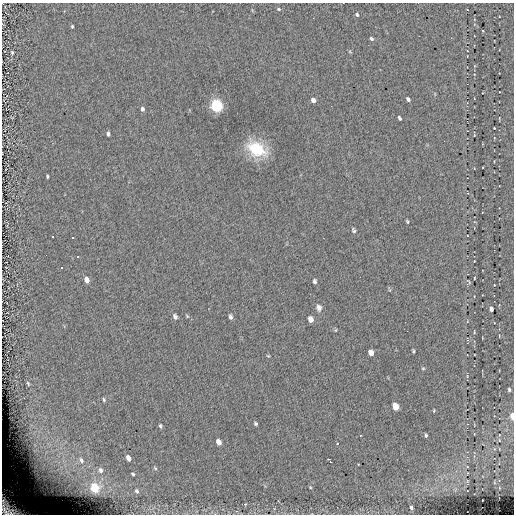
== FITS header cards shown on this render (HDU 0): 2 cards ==
NAXIS1  =                  512
NAXIS2  =                  512

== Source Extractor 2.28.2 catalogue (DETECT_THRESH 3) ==
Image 512 x 512 px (HDU 0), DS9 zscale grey, 1 PNG px = 1 image px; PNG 516 x 516 px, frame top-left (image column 1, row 512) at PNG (2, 3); no overlay
Background -0.0251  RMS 4.7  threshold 14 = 3 sigma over >= 5 px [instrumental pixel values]
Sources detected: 71; all 71 listed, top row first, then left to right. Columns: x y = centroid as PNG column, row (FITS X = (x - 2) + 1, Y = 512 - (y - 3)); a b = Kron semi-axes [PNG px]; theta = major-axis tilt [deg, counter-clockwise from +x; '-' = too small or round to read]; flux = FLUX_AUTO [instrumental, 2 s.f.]
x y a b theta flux
278 9 5 4 - 420
357 14 4 4 - 630
72 26 4 3 - 450
371 39 5 4 - 590
12 52 4 4 - 610
350 52 5 3 - 300
408 99 5 3 - 800
313 100 5 5 - 1200
216 106 6 5 - 59000
142 109 5 4 - 900
399 118 4 3 - 580
494 128 2 2 - 200
108 134 4 3 - 770
256 149 19 13 -30 15000
47 176 4 2 - 450
467 193 4 2 - 200
407 221 4 3 - 390
353 230 7 4 -58 580
53 236 3 3 - 13000
73 237 3 3 - 13000
46 255 2 2 - 13000
78 256 3 3 - 13000
474 261 2 2 - 180
61 267 3 3 - 13000
474 278 3 2 - 260
86 280 6 4 -70 2800
315 281 5 4 - 640
469 282 5 2 - 260
494 285 2 2 - 170
319 308 9 7 -85 1300
491 309 4 3 - 810
187 316 6 4 -46 380
175 317 7 5 -58 920
230 317 6 4 -80 720
311 319 6 4 -66 2100
336 330 5 3 - 290
474 332 4 3 - 240
467 340 4 2 - 260
413 351 4 3 - 410
371 353 5 4 - 2000
268 356 5 4 - 310
423 368 4 4 - 340
28 383 5 3 - 360
509 390 4 4 - 560
104 400 5 3 - 470
396 407 6 5 - 6000
434 411 4 3 - 290
512 416 6 3 -86 3700
256 424 4 3 - 470
160 426 5 4 - 560
360 435 2 2 - 230
426 435 4 3 - 450
499 440 5 3 - 250
219 442 5 4 - 2600
337 443 3 2 - 370
36 450 13 7 4 2400
128 458 5 4 - 2400
81 460 10 7 -54 1800
330 461 6 3 -54 1200
43 466 16 5 76 2700
61 467 10 8 62 3100
155 468 5 4 - 360
100 470 6 5 - 1100
467 473 2 2 - 180
133 474 3 3 - 460
310 487 5 4 - 310
95 488 6 5 - 16000
137 491 4 3 - 540
245 504 3 2 - 510
9 508 24 14 -34 13000
411 508 4 3 - 660
At the frame edge (FLAGS 8, measured only in part): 2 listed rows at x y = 512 416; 9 508